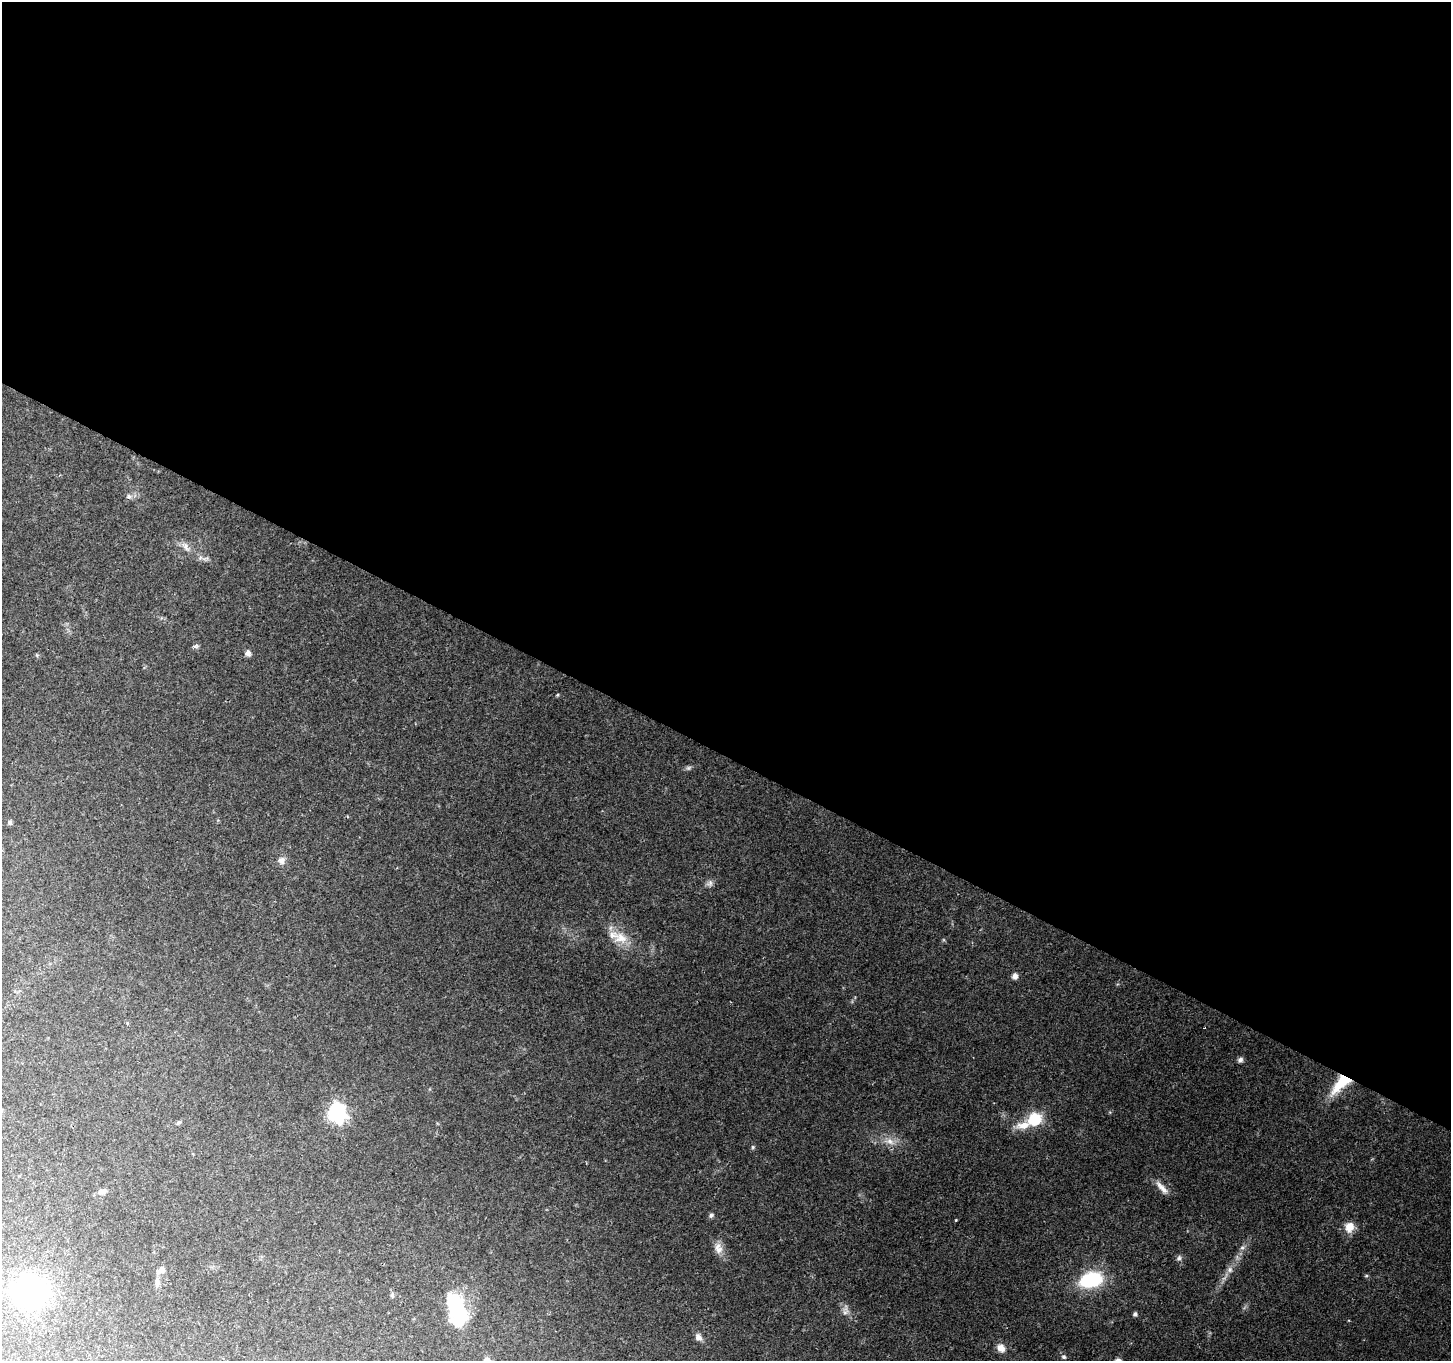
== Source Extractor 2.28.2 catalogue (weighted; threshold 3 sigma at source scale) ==
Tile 3 of 4 x 4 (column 3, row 1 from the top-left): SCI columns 2901-4349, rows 4274-5632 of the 5806 x 5894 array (HDU 1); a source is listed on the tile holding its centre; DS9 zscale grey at full resolution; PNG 1453 x 1363 px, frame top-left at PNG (2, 2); no overlay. Shown black and unused: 56% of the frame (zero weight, under 2 of 3 exposures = <1% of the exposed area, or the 3 px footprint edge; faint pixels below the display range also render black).
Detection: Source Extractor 2.28.2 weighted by HDU 2 'WHT'; one run over the whole footprint, this tile lists its part. Background 0.139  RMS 0.0073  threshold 0.0327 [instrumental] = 3 sigma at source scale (4.5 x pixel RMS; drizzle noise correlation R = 1.50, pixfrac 1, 0.0396/0.0396 arcsec/px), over >= 5 px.
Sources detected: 40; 1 too faint to see at this stretch — not listed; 1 inside a brighter listed object's ellipse — not listed separately; the other 38 listed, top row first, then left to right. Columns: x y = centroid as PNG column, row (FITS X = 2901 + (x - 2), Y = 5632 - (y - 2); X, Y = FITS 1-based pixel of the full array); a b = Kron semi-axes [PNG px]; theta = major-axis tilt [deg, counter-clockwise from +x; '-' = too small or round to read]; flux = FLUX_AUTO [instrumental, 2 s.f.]
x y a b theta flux
129 496 7 6 - 2
186 547 15 6 -57 3.6
196 646 8 5 23 1.5
248 653 6 5 - 3.8
10 822 6 5 - 1.4
281 860 10 9 - 3.8
710 883 10 7 43 2.6
621 938 21 15 -22 15
1015 976 7 6 - 3.1
1204 1028 2 2 - 0.6
1240 1060 7 6 - 2.1
1341 1083 30 12 46 27
337 1113 8 7 - 230
1035 1119 14 12 29 25
179 1123 7 4 36 1.2
890 1141 14 9 -20 6.5
753 1147 5 5 - 1
1162 1187 22 7 -48 5.7
102 1191 14 7 14 3
711 1215 7 5 55 1.5
956 1220 4 3 - 0.62
1349 1227 14 11 74 8.1
718 1248 17 10 -76 6.3
1242 1248 7 4 1 1.5
1179 1258 8 6 63 2.1
161 1270 12 7 36 3.9
1230 1270 8 7 - 2.9
1366 1276 5 3 - 0.77
1091 1280 18 12 15 64
157 1282 12 7 -85 3.1
30 1292 34 31 -27 110
392 1295 6 5 - 1.2
845 1310 16 7 84 3.9
457 1312 36 15 -74 69
1135 1314 5 5 - 1.7
698 1337 10 7 -52 3.7
1001 1348 11 9 -54 5.6
1064 1357 7 6 - 1.5
Overlapping masked pixels (flux is a lower limit): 1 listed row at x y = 1341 1083